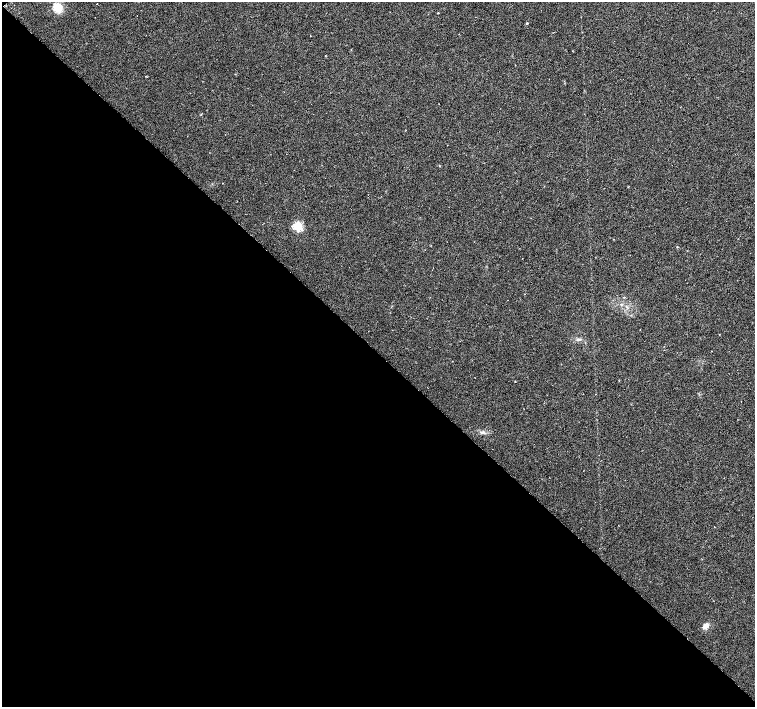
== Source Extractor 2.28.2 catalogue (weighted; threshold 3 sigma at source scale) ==
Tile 9 of 4 x 4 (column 1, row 3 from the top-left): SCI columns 1-1506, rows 1566-2975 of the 6024 x 6018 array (HDU 1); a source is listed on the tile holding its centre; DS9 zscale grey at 2 x 2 block average (1 PNG px = mean of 2 x 2 image px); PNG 757 x 709 px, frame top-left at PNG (2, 2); no overlay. Shown black and unused: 50% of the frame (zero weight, under 3 of 6 exposures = <1% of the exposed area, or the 3 px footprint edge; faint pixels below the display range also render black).
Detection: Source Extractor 2.28.2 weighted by HDU 2 'WHT'; one run over the whole footprint, this tile lists its part. Background 0.00247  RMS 0.0037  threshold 0.0151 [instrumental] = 3 sigma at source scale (4.09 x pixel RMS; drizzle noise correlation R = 1.36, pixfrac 0.8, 0.0396/0.0396 arcsec/px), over >= 5 px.
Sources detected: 9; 1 cosmic-ray / hot-pixel residue — not listed; the other 8 listed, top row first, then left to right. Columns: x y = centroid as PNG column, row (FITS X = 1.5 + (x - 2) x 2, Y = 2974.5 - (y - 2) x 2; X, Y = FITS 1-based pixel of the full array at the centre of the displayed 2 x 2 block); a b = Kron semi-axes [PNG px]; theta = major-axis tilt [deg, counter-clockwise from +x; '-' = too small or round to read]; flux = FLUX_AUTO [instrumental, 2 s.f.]
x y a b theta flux
58 8 7 6 - 17
527 23 3 2 - 0.62
515 65 2 2 - 0.28
223 183 2 2 - 0.3
298 226 3 3 - 77
578 339 4 2 - 0.97
483 432 4 3 - 1.4
706 626 7 4 45 4.8